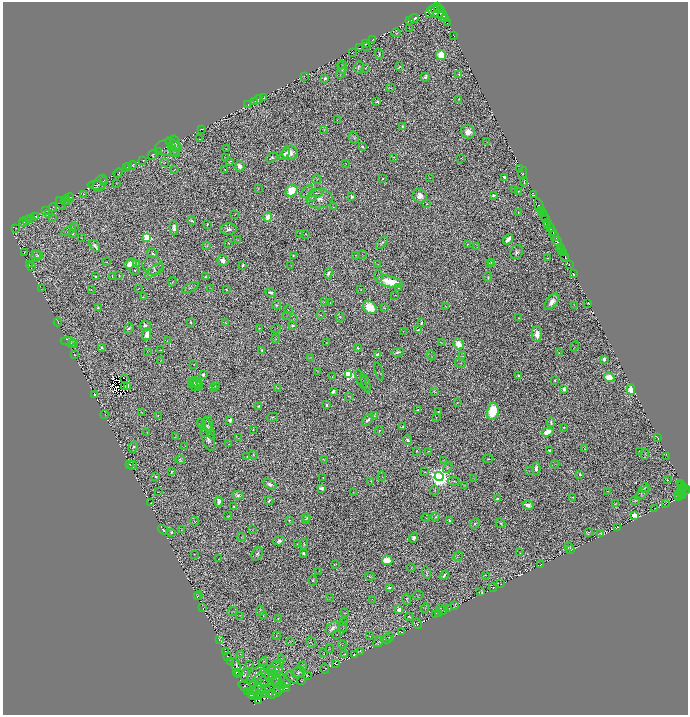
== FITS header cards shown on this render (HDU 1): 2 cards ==
NAXIS1  =                 1371
NAXIS2  =                 1426

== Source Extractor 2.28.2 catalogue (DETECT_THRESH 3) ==
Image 1371 x 1426 px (HDU 1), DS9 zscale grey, zoomed out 1/2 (1 PNG px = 2 x 2 image px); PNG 690 x 717 px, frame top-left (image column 2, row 1426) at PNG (3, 2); each listed source drawn as its Kron ellipse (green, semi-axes under 4 px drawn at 4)
Background 0.484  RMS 0.0099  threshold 0.0297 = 3 sigma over >= 5 px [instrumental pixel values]
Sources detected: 873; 152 cannot appear on this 1/2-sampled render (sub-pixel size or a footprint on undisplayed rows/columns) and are neither listed nor drawn; of the other 721, the 500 brightest by FLUX_AUTO listed and drawn (221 fainter detections omitted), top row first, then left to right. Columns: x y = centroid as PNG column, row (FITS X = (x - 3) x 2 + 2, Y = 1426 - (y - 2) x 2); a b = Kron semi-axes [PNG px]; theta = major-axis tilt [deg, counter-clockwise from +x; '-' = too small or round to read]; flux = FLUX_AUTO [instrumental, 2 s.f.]
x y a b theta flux
437 7 4 2 - 360
434 9 3 2 - 210
440 10 2 2 - 240
437 11 8 6 -11 1700
430 12 6 2 69 250
442 15 5 3 - 730
414 18 5 2 - 4.1
444 18 4 2 - 540
409 21 3 1 - 1.3
447 23 4 2 - 58
409 28 3 2 - 1.1
396 33 5 2 - 1.3
453 35 2 1 - 0.78
373 40 4 3 - 1.4
365 44 3 1 - 1.2
366 46 3 1 - 0.88
360 48 2 1 - 0.78
352 53 2 1 - 0.74
379 54 5 2 - 2.4
441 55 5 4 - 41
343 65 3 2 - 0.89
342 67 6 4 -73 3.5
358 67 6 5 - 3.8
400 67 2 2 - 1.6
365 68 3 2 - 1.2
341 73 6 4 58 3.2
459 74 3 2 - 1.4
304 76 2 2 - 0.77
425 77 4 3 - 5.5
325 78 3 3 - 4.1
390 88 4 3 - 1.7
263 98 2 1 - 0.71
258 99 5 2 - 2.1
459 99 3 3 - 1.9
255 101 3 2 - 0.84
377 102 3 2 - 3.7
248 105 4 3 - 1.7
338 120 2 2 - 0.77
402 126 4 3 - 1.4
201 129 2 1 - 0.85
324 129 2 2 - 1
468 132 7 6 - 16
354 138 6 4 -63 3.6
200 139 3 1 - 0.72
487 142 3 2 - 0.77
175 143 8 3 -72 1.1
173 145 9 4 -42 3.3
171 146 4 2 - 1.2
362 147 3 2 - 3.5
168 148 13 8 -2 8.5
226 149 2 1 - 0.75
174 151 6 3 -45 2.9
159 152 3 2 - 1
290 153 7 7 - 16
284 154 7 4 55 5.7
153 155 5 3 - 1.8
225 157 2 1 - 0.99
394 157 2 1 - 1.1
272 158 6 4 30 4
461 158 3 2 - 0.96
143 160 2 1 - 0.73
230 161 3 2 - 1.4
165 162 3 2 - 0.72
346 163 2 1 - 0.73
133 165 4 4 - 1.8
240 166 5 5 - 13
129 167 4 2 - 1.1
126 168 4 2 - 1.1
519 168 3 1 - 0.88
175 170 3 1 - 0.71
225 170 3 2 - 1.3
118 173 5 2 - 1.1
523 173 6 2 78 1.6
504 177 3 2 - 3.6
430 178 3 2 - 0.96
382 179 2 2 - 1.7
317 180 4 2 - 0.72
104 181 4 2 - 1.4
524 182 4 2 - 1.1
100 183 9 6 61 4.5
117 183 2 1 - 0.77
97 185 9 3 -2 2.5
258 188 3 2 - 0.9
514 190 3 2 - 2.1
292 191 6 5 - 65
518 191 3 2 - 1.2
307 192 8 3 47 3
316 193 6 3 2 3.8
84 194 3 2 - 0.92
493 195 4 3 - 3.7
534 195 2 2 - 5.8
420 196 7 6 - 17
70 197 4 2 - 1.4
312 197 4 2 - 1.3
352 197 4 3 - 4.2
319 199 13 9 6 18
64 200 3 3 - 1.5
66 200 4 2 - 1.4
61 203 6 2 -60 1.2
427 204 2 2 - 1.1
539 206 7 2 -75 48
53 207 4 3 - 1.1
333 207 2 2 - 1.1
541 210 2 2 - 93
45 211 2 1 - 0.84
518 212 2 2 - 1.5
542 212 3 2 - 210
48 214 3 2 - 7.6
235 214 4 2 - 0.82
36 216 2 1 - 0.77
544 216 4 2 - 170
268 217 4 4 - 25
31 218 3 2 - 1.1
53 218 3 2 - 0.82
28 219 3 2 - 0.75
546 219 3 2 - 70
26 220 3 2 - 1.3
192 221 4 2 - 2.9
24 222 5 3 - 2.1
547 223 4 2 - 55
207 224 3 2 - 2
548 225 3 2 - 71
75 226 3 2 - 0.75
16 228 2 1 - 0.99
174 228 7 4 -86 8.7
550 228 4 2 - 230
229 229 8 6 3 7.7
68 231 8 2 29 2.4
553 232 3 1 - 150
73 233 3 3 - 2.4
300 233 3 2 - 0.79
306 234 2 1 - 0.85
554 236 5 3 - 260
147 237 3 3 - 170
81 238 2 1 - 0.78
508 239 6 3 51 15
238 240 3 2 - 1.2
557 241 5 2 - 590
228 243 3 1 - 1
382 243 7 3 46 3.5
467 244 3 2 - 0.86
95 246 6 3 -51 6.4
207 246 4 2 - 1.1
477 247 4 2 - 0.76
560 248 2 2 - 71
562 251 3 2 - 200
24 252 4 1 - 0.85
517 252 7 6 - 6.4
153 253 5 3 - 3.2
563 253 2 1 - 86
38 255 6 2 -34 1.5
293 255 2 2 - 1.5
355 255 3 2 - 0.99
362 255 4 3 - 1.1
36 256 5 5 - 3.2
565 256 3 2 - 59
548 258 2 1 - 0.88
106 261 3 2 - 1.1
223 261 6 5 - 9.4
491 262 4 3 - 2.3
489 263 2 2 - 0.98
131 264 6 4 28 28
137 264 4 3 - 1.9
377 264 3 2 - 0.86
29 265 2 1 - 0.9
291 265 3 2 - 0.8
569 265 2 1 - 35
153 266 10 9 - 12
242 266 3 2 - 4.3
32 267 3 1 - 1
135 270 4 3 - 2.5
154 271 11 4 36 5.2
328 273 5 3 - 5.4
574 274 2 1 - 11
119 275 2 2 - 1.4
95 276 3 3 - 1.9
112 276 3 1 - 1.6
378 276 6 4 -87 3.9
206 277 2 2 - 1.6
488 277 5 3 - 2.1
172 282 5 2 - 1.6
390 282 13 5 -12 43
190 288 9 4 28 4.2
210 288 4 2 - 0.86
398 288 4 2 - 1.5
42 289 2 1 - 0.78
138 289 3 1 - 0.91
361 289 3 2 - 0.89
91 290 3 2 - 1.3
226 290 2 1 - 1.1
271 292 5 3 - 4.6
395 295 2 1 - 0.73
143 297 4 2 - 1.6
324 302 4 2 - 1.4
552 302 9 5 51 16
330 303 2 2 - 0.96
588 304 4 1 - 0.88
276 305 5 4 - 4.4
445 306 3 2 - 0.91
574 306 4 1 - 1.1
98 308 2 2 - 2.8
370 308 7 6 - 48
384 308 3 2 - 1.1
288 310 4 2 - 1.3
287 315 3 2 - 0.75
321 315 3 3 - 2.3
340 317 4 4 - 2.3
519 318 2 1 - 0.88
293 319 3 2 - 1.2
58 322 4 3 - 1.4
190 322 3 2 - 2.1
226 323 3 2 - 0.96
421 323 3 2 - 2.3
145 326 6 5 - 7.5
292 326 3 2 - 5.6
129 328 5 3 - 6
259 328 2 2 - 0.8
276 328 5 2 - 0.72
418 330 3 2 - 2.6
403 331 3 3 - 1.3
147 334 6 3 80 22
537 334 8 5 -90 16
276 339 4 2 - 1.1
68 341 7 3 -5 2.3
167 341 3 1 - 0.73
71 343 4 3 - 4.3
327 343 2 1 - 0.86
441 343 4 2 - 1.3
73 344 3 3 - 3.1
458 344 6 5 - 32
574 346 5 2 - 0.9
102 347 2 2 - 4.7
357 348 3 2 - 2.1
161 350 3 2 - 0.72
147 351 3 2 - 0.75
262 351 3 3 - 2.4
398 352 6 3 13 4.2
559 353 3 2 - 1
74 355 2 2 - 1
378 355 4 3 - 17
431 356 5 2 - 1.2
463 356 4 3 - 1.3
310 358 3 2 - 0.96
604 359 3 2 - 9.6
161 360 4 2 - 1.2
461 363 5 2 - 1.5
194 364 2 1 - 0.87
318 371 2 2 - 1.1
379 371 9 2 -69 1.6
203 375 3 2 - 5.9
349 375 3 3 - 240
518 376 4 3 - 3.7
332 377 3 2 - 0.85
609 377 5 4 - 30
124 378 3 1 - 2.7
361 379 10 2 -68 2.2
555 381 3 2 - 2.1
196 382 7 4 -34 4.1
366 383 10 3 -69 5
196 384 8 3 -38 2.6
194 385 6 3 -44 1.9
124 386 2 1 - 4.7
128 386 2 1 - 1.2
215 386 3 2 - 1.4
213 388 3 2 - 1
277 388 3 2 - 0.79
564 389 4 3 - 12
631 389 5 4 - 62
333 391 3 2 - 6.1
434 391 3 2 - 1.4
94 394 2 2 - 1.7
348 396 3 2 - 1
457 403 4 3 - 1.9
326 405 3 2 - 3.7
258 406 2 2 - 2.1
418 410 3 2 - 3.8
438 411 2 2 - 1.5
493 411 8 5 79 79
141 412 3 2 - 0.84
105 415 4 2 - 0.73
374 415 2 1 - 1.2
158 416 2 2 - 0.74
272 417 6 3 11 2.4
436 418 2 1 - 0.82
230 420 2 2 - 33
368 420 7 3 45 6
551 422 5 3 - 3.9
202 424 5 3 - 1.9
206 426 11 5 71 6.8
403 427 2 2 - 3.3
564 427 2 2 - 2
209 429 12 4 -67 3.7
253 430 2 2 - 1.8
379 430 4 2 - 1.5
147 432 3 2 - 0.77
548 432 6 4 18 32
175 436 4 1 - 0.79
657 437 4 1 - 1.1
238 438 3 2 - 0.75
208 439 12 5 -69 9.1
408 440 5 3 - 4.6
229 444 2 1 - 0.82
185 446 2 2 - 0.85
133 447 6 3 58 4.3
585 449 3 2 - 1.2
549 450 3 2 - 3.9
416 451 3 3 - 1.8
428 451 2 1 - 1
640 451 3 2 - 1.4
645 454 5 2 - 1.3
253 455 4 3 - 2
247 456 3 2 - 0.97
667 456 3 1 - 1.1
324 459 3 2 - 1.1
488 459 5 3 - 2
180 460 4 4 - 2.9
443 461 3 2 - 0.72
130 464 2 2 - 1.5
555 464 4 2 - 1
133 465 4 3 - 2.8
448 468 6 4 59 2.3
536 468 6 3 89 7.5
172 471 3 3 - 2
529 471 2 1 - 0.73
424 472 4 2 - 1.5
580 474 2 2 - 6.6
382 476 5 2 - 1.2
155 477 2 2 - 1.4
323 477 2 2 - 2.4
439 477 4 4 - 1700
474 479 3 2 - 0.98
667 480 2 1 - 0.8
371 481 4 2 - 1
454 481 6 3 -3 2.4
681 483 3 1 - 3.1
270 484 7 4 -27 6.5
465 485 3 2 - 0.95
682 486 2 1 - 8.9
322 488 4 3 - 10
644 488 5 2 - 1.9
683 488 2 1 - 15
682 489 2 1 - 18
434 490 5 4 - 2.1
607 491 3 2 - 0.95
681 491 2 1 - 30
158 492 2 1 - 0.76
353 492 4 3 - 1.8
684 492 7 3 39 100
643 493 9 4 41 3.9
678 494 2 1 - 14
238 495 6 4 -1 6.3
683 495 3 1 - 53
679 496 4 2 - 40
572 497 4 2 - 1.1
497 499 2 2 - 19
635 500 5 3 - 1.9
269 501 5 2 - 2.6
219 502 5 3 - 8.3
151 503 2 1 - 0.8
616 503 3 1 - 0.82
665 503 3 1 - 0.84
528 505 5 3 - 12
234 506 4 3 - 2.5
655 508 2 1 - 0.71
634 515 3 3 - 62
228 516 3 1 - 0.81
307 517 4 3 - 3.4
435 517 4 3 - 1.9
426 518 4 1 - 0.85
289 520 2 2 - 1.4
305 520 3 2 - 1.5
449 520 3 2 - 3.3
194 521 5 3 - 1.8
475 523 5 4 - 3.4
500 523 5 3 - 1.7
618 527 3 1 - 0.79
163 530 5 3 - 1.3
182 530 3 2 - 1.1
253 530 3 3 - 1.3
172 532 3 3 - 3
588 532 2 1 - 0.75
601 534 3 1 - 1.1
241 537 4 2 - 1.3
414 538 5 4 - 7
279 541 5 4 - 6.1
297 544 3 2 - 1.2
304 544 6 3 86 2.2
569 546 4 2 - 1.3
571 550 4 2 - 2.1
304 553 3 2 - 6.5
520 553 3 2 - 1.2
194 554 2 2 - 0.72
257 554 7 5 57 4.2
458 556 5 4 - 1.5
218 559 2 2 - 0.84
387 560 5 5 - 27
335 564 3 2 - 1.4
541 564 2 1 - 0.79
411 568 4 3 - 1.3
319 571 2 1 - 0.71
426 573 6 2 -75 2.5
444 575 5 2 - 4.7
485 575 2 2 - 0.72
370 576 5 3 - 2.2
313 580 5 4 - 2.5
501 584 2 2 - 0.77
493 587 4 2 - 1.4
389 588 4 3 - 2.9
481 591 3 2 - 2
198 595 4 2 - 0.87
418 595 5 2 - 1.6
197 597 3 1 - 0.73
330 598 2 1 - 0.73
372 599 3 2 - 1
407 599 6 2 -75 2.4
455 605 4 2 - 1.2
203 608 3 1 - 1.3
425 608 5 2 - 1
449 608 2 1 - 0.71
440 609 3 1 - 0.76
399 610 3 2 - 52
443 610 5 2 - 1.9
232 611 5 3 - 2
260 611 5 2 - 3.3
345 613 4 1 - 0.86
439 613 3 3 - 1.6
240 615 3 2 - 0.75
436 615 3 1 - 1.1
263 616 2 2 - 0.76
409 616 4 2 - 2.7
278 618 2 1 - 1.2
343 621 4 2 - 1.1
417 624 5 3 - 1.9
343 627 5 2 - 1.6
333 628 8 5 40 11
401 632 3 1 - 0.93
337 635 2 1 - 1
277 636 4 2 - 1.2
370 636 2 2 - 0.82
390 637 3 2 - 1.2
386 639 6 2 -2 1.8
219 640 4 2 - 1.1
291 642 3 2 - 1.1
378 642 6 3 51 2.4
311 643 6 2 -51 1.2
342 644 4 2 - 1
330 649 4 3 - 1.4
225 651 2 1 - 0.85
360 651 3 1 - 0.73
324 653 3 1 - 0.81
241 654 2 1 - 0.73
345 654 3 2 - 1.1
354 655 3 2 - 1.8
228 656 2 1 - 0.91
281 658 3 2 - 0.72
231 662 3 2 - 0.99
263 662 5 2 - 0.96
278 664 5 3 - 2.7
336 664 3 1 - 0.73
236 665 7 2 -73 3.8
249 665 3 2 - 0.75
302 666 4 2 - 1.5
276 669 7 6 - 6.4
325 669 5 2 - 0.8
271 671 5 2 - 1.5
298 672 7 5 35 4.3
236 673 2 1 - 0.84
258 673 12 6 33 10
239 674 4 1 - 0.81
267 674 6 2 -35 1.5
245 675 6 4 75 2.2
273 675 3 3 - 1.6
307 675 3 2 - 1.1
271 677 3 2 - 1.9
292 677 7 2 -47 1.8
269 678 16 7 6 11
274 678 7 5 -78 4.1
301 681 2 1 - 0.97
277 682 6 3 52 1.9
254 683 4 2 - 1
286 683 5 3 - 1.4
265 684 4 1 - 1.4
245 686 6 3 -24 3.6
259 686 3 2 - 1.7
282 686 3 2 - 0.95
286 688 2 2 - 0.96
266 689 3 2 - 1.2
256 690 4 1 - 1.2
278 690 5 2 - 1.6
251 691 3 2 - 1.4
262 691 2 1 - 0.73
247 692 2 2 - 0.96
276 692 4 3 - 1.7
269 694 3 2 - 1.2
251 695 3 2 - 1.3
265 695 2 1 - 0.88
272 695 3 2 - 1.1
254 696 2 2 - 2.1
259 697 3 2 - 1.4
259 700 3 2 - 1.3
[221 fainter detections neither listed nor drawn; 152 sub-pixel or undisplayed-footprint detections neither listed nor drawn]